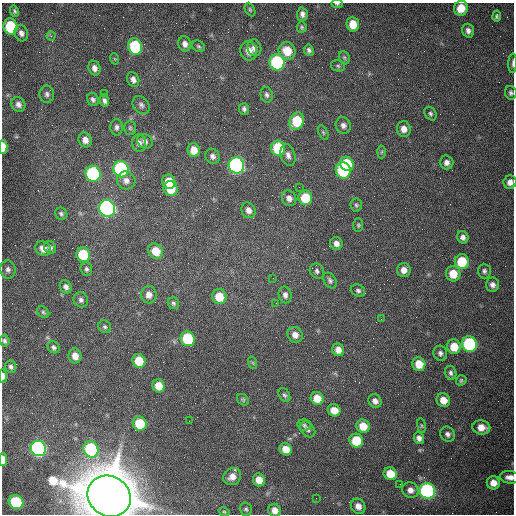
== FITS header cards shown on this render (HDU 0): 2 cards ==
NAXIS1  =                  512 /fastest changing axis
NAXIS2  =                  512 /next to fastest changing axis

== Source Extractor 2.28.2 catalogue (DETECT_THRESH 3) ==
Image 512 x 512 px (HDU 0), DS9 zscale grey, 1 PNG px = 1 image px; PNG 516 x 516 px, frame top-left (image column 1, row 512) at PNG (2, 3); each listed source drawn as its Kron ellipse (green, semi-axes under 4 px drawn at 4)
Background 1540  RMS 24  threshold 71.5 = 3 sigma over >= 5 px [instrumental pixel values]
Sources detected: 148; all 148 listed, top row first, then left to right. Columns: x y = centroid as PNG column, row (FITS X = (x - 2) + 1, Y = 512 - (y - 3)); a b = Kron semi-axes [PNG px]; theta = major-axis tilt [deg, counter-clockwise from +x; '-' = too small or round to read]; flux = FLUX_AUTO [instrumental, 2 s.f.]
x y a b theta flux
337 4 5 3 - 2.4e+03
461 8 7 7 - 2.5e+04
250 9 7 4 -63 2.7e+03
14 11 6 4 -72 2.6e+03
302 14 6 5 - 6.9e+03
497 16 5 4 - 3.2e+03
353 24 7 6 - 2.4e+04
11 27 8 7 - 9.3e+04
302 27 6 5 - 2.7e+03
468 31 7 5 -72 6.8e+03
21 33 8 6 -71 6.7e+03
51 36 4 4 - 2.6e+03
185 44 8 6 -75 7.5e+03
198 46 7 5 -32 2.8e+03
135 47 8 7 - 1.3e+05
254 48 8 7 - 7.4e+03
309 50 6 5 - 4.5e+03
249 51 9 8 - 1.3e+04
287 51 9 8 - 3.3e+04
344 58 7 5 -69 3.3e+03
115 59 6 3 -70 1.5e+03
277 62 8 7 - 2.0e+05
513 63 10 3 88 3.2e+03
338 66 7 5 -16 3.1e+03
94 68 7 6 - 7.7e+03
133 79 8 6 -68 7.2e+03
511 93 7 5 -80 3.9e+03
47 94 8 7 - 5.3e+03
105 94 2 2 - 7.6e+02
267 95 8 6 -76 4.7e+03
93 100 7 5 -66 4.6e+03
104 101 6 4 -71 5.3e+03
18 104 8 6 -52 7.1e+03
141 105 10 7 -49 5.6e+03
244 109 6 5 - 4.2e+03
430 114 7 5 -57 3.5e+03
297 121 9 7 70 6.2e+04
343 125 8 7 - 6.9e+03
117 127 8 6 -90 5.4e+03
130 128 7 5 89 3.0e+03
404 129 8 7 - 1.1e+04
323 132 8 4 -63 2.8e+03
85 140 7 6 - 1.1e+04
145 141 8 7 - 5.7e+03
139 143 8 7 - 7.5e+03
3 147 7 4 -89 2.4e+04
278 148 7 7 - 8.8e+04
194 150 7 6 - 1.9e+04
382 152 6 4 87 2.3e+03
288 155 11 7 -74 8.0e+03
212 156 8 7 - 5.8e+03
446 162 7 7 - 7.1e+03
347 164 7 6 - 7.2e+04
236 165 8 7 - 4.5e+05
121 169 8 7 - 2.6e+05
343 170 8 7 - 1.2e+05
93 174 8 7 - 2.0e+05
126 180 9 9 - 1.0e+04
169 182 7 6 - 2.8e+04
510 182 7 6 - 9.1e+03
299 187 2 2 - 9.5e+02
171 189 7 7 - 3.6e+04
289 198 8 7 - 8.1e+03
305 198 7 7 - 4.8e+04
356 205 6 5 - 3.0e+03
107 208 8 8 - 5.5e+05
248 210 8 7 - 9.1e+03
61 214 6 5 - 3.7e+03
358 225 7 5 -90 2.5e+03
463 237 6 5 - 6.7e+03
336 244 6 6 - 8.5e+03
50 247 7 5 -46 4.4e+03
43 249 8 7 - 1.3e+04
156 251 8 7 - 3.2e+04
83 255 7 6 - 6.8e+04
462 262 7 7 - 5.7e+04
8 269 9 7 -80 6.4e+03
86 269 7 5 -83 4.4e+03
404 270 7 7 - 1.1e+04
317 271 8 7 - 4.6e+03
484 271 7 6 - 4.4e+03
453 274 8 7 - 2.9e+04
273 278 2 2 - 7.3e+02
330 280 8 6 -58 4.3e+03
492 285 7 6 - 7.4e+03
66 287 7 5 -61 6.0e+03
358 291 7 6 - 3.8e+03
149 295 8 7 - 1.1e+04
285 295 8 6 -78 6.5e+03
219 297 7 7 - 3.2e+04
81 300 8 7 - 5.3e+03
173 303 6 5 - 3.2e+03
276 303 3 2 - 1.4e+03
43 312 7 5 -44 3.0e+03
381 319 2 2 - 7.7e+02
105 327 7 6 - 3.4e+03
295 335 8 7 - 1.1e+04
188 339 7 7 - 1.0e+05
5 341 6 5 - 3.7e+03
469 344 8 7 - 2.0e+05
54 347 6 5 - 4.1e+03
454 347 7 7 - 2.8e+04
338 350 6 6 - 1.2e+04
440 353 7 7 - 5.1e+03
75 356 7 6 - 1.4e+04
139 361 7 6 - 4.3e+04
253 363 6 4 -71 2.2e+03
419 364 7 6 - 2.5e+04
11 367 6 5 - 4.3e+03
451 373 7 5 -75 4.8e+03
3 376 7 4 -87 6.4e+03
461 380 5 5 - 2.8e+03
158 386 6 6 - 2.4e+04
284 395 7 5 -58 3.4e+03
317 398 7 6 - 2.4e+04
243 400 6 5 - 2.5e+03
443 400 7 6 - 1.9e+04
375 401 7 6 - 7.9e+03
334 410 6 6 - 2.0e+04
189 421 2 2 - 6.5e+02
140 424 7 6 - 6.0e+04
304 425 7 5 -14 3.0e+03
363 426 7 6 - 2.7e+04
421 426 7 4 -82 2.1e+03
481 427 9 7 -9 1.8e+04
308 429 9 6 -46 5.1e+03
448 434 8 7 - 6.0e+03
419 438 6 5 - 7.2e+03
356 441 7 6 - 5.1e+04
38 448 8 7 - 4.2e+05
91 449 8 7 - 1.6e+05
286 449 6 6 - 2.1e+04
3 460 6 3 90 1.7e+04
390 474 7 6 - 3.1e+04
232 477 9 8 - 1.4e+04
510 477 10 6 -6 1.0e+04
259 480 6 6 - 1.9e+04
493 483 6 6 - 1.5e+04
400 484 2 2 - 8.0e+02
410 490 8 7 - 1.1e+04
427 491 8 7 - 3.4e+05
109 496 22 20 -33 1.5e+07
316 498 2 2 - 3.7e+03
16 502 7 7 - 1.0e+05
358 506 8 7 - 1.2e+04
246 509 7 6 - 3.3e+03
275 510 7 6 - 1.4e+04
224 512 6 4 -28 1.9e+03
At the frame edge (FLAGS 8, measured only in part): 10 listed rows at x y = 337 4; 513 63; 511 93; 3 147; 510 182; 3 376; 3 460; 510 477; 109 496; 275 510